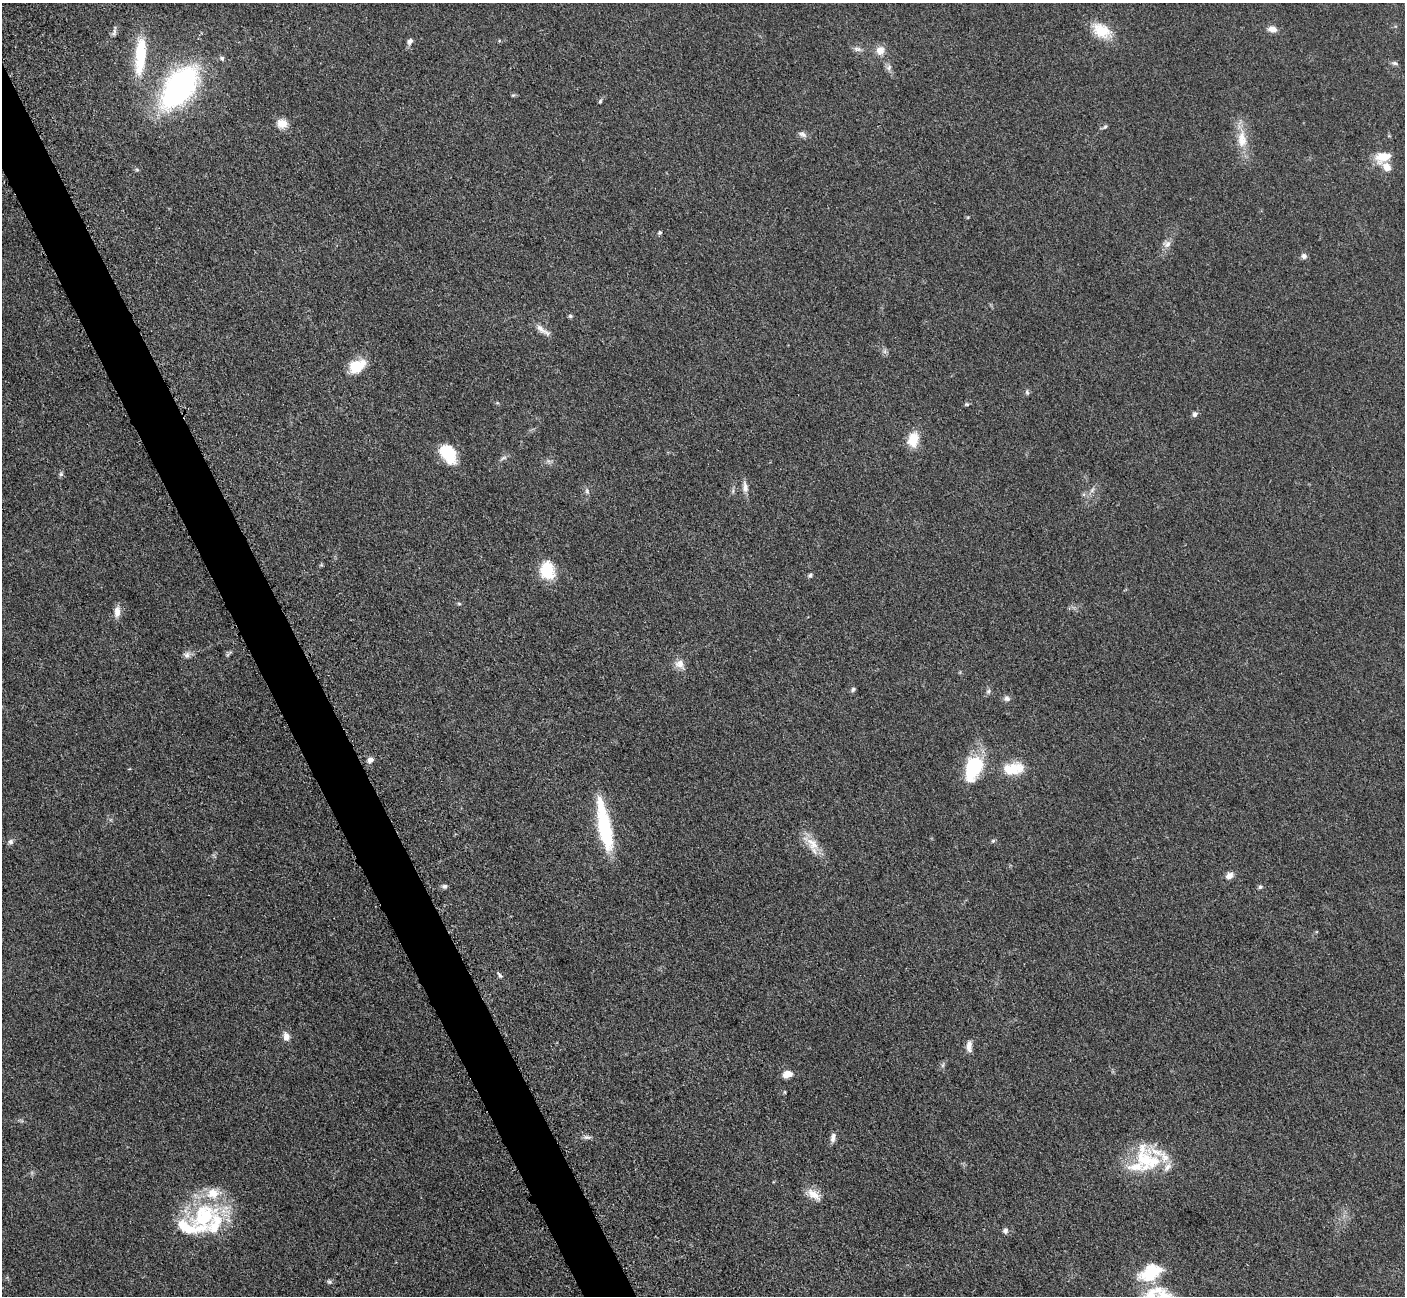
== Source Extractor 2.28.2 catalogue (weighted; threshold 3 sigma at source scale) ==
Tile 11 of 4 x 4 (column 3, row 3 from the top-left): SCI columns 2827-4229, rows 1591-2884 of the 5699 x 5661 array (HDU 1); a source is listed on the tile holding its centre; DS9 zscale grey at full resolution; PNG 1407 x 1298 px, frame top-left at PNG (2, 3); no overlay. Shown black and unused: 3% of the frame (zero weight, under 3 of 5 exposures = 4% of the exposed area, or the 3 px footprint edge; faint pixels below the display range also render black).
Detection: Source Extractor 2.28.2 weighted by HDU 2 'WHT'; one run over the whole footprint, this tile lists its part. Background 0.0529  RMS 0.0055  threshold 0.0249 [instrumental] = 3 sigma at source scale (4.5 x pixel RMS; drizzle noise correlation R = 1.50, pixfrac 1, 0.05/0.05 arcsec/px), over >= 5 px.
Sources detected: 77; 1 inside a brighter object's white glare — not listed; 7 inside a brighter listed object's ellipse — not listed separately; the other 69 listed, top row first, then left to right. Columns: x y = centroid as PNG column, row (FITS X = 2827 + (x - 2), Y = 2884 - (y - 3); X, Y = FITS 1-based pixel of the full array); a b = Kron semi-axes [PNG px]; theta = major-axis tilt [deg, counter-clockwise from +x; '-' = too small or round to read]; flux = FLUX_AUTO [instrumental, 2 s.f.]
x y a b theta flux
1272 29 11 7 -13 3.8
1101 30 25 17 -30 14
114 32 12 5 80 1.7
410 41 8 6 45 2.1
857 49 12 6 -9 2.1
880 50 11 10 - 5
140 56 51 14 86 27
222 58 6 5 - 1.2
1394 63 8 6 -15 1.3
889 68 9 6 51 1.7
179 87 35 19 52 170
513 95 6 5 - 0.78
600 101 7 4 69 0.91
282 123 13 11 -12 5.7
1105 127 7 4 61 0.99
802 134 12 6 -29 2.1
1242 139 27 13 -88 12
1383 157 22 12 16 10
137 170 6 4 -19 0.74
660 232 5 5 - 0.96
1167 244 12 9 20 2.9
1304 256 8 7 - 1.9
570 316 5 5 - 0.94
543 330 25 6 -36 3.8
357 366 20 13 29 14
1027 392 7 5 -87 1.1
967 404 6 5 - 0.84
1195 414 7 6 - 1.7
913 440 15 11 78 12
448 454 23 14 -57 18
503 458 11 4 24 1.4
61 474 7 6 - 1.1
745 487 15 7 -85 3.4
1092 490 10 5 55 1.8
587 491 8 5 -82 1.4
547 570 18 14 -81 20
810 575 6 5 - 1
459 604 6 4 -2 0.7
117 612 14 8 87 4.5
229 654 14 3 39 1.1
186 655 9 8 - 2.3
680 664 12 11 - 4.6
853 689 7 5 73 1.1
988 691 7 5 68 1.3
1007 698 8 7 - 2.1
370 760 8 7 - 2.7
975 765 33 18 85 28
1014 769 26 14 8 15
605 826 55 12 -79 47
993 841 6 5 - 0.9
11 842 8 7 - 1.8
812 843 29 13 -43 9.5
1229 876 11 8 31 3.1
444 886 7 6 - 1.4
1260 887 6 5 - 1.1
500 975 9 4 -56 1.2
286 1036 10 7 -78 3.8
969 1046 15 7 89 3.4
943 1065 6 4 71 1
787 1074 10 7 10 5.6
785 1092 5 3 - 0.58
587 1137 11 6 -11 1.8
833 1137 12 6 80 2.8
1146 1159 41 29 -57 33
814 1195 21 11 -36 6.5
204 1216 42 33 45 52
1005 1231 8 7 - 1.6
1150 1273 31 18 27 22
329 1282 7 5 -20 1.1